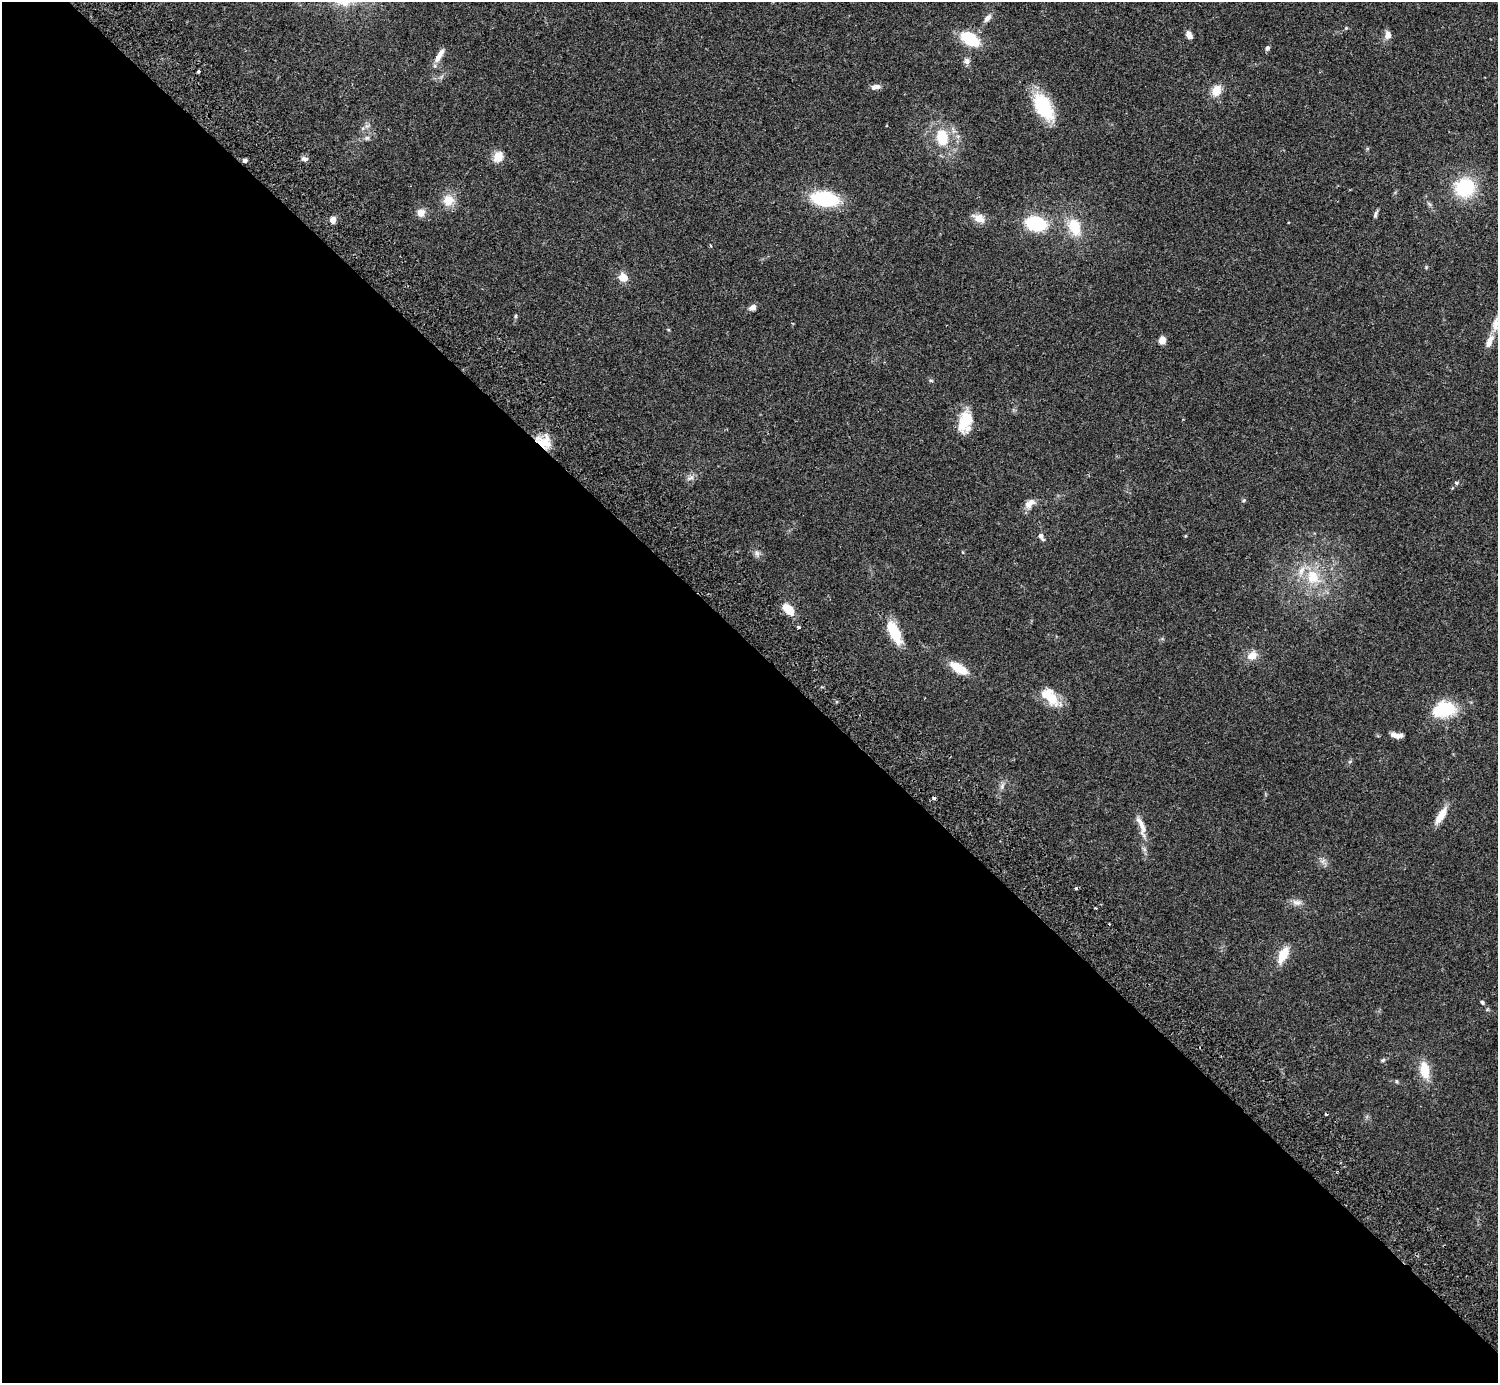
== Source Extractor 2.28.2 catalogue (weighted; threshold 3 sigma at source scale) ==
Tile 9 of 4 x 4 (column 1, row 3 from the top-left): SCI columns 44-1539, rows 1587-2967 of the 6072 x 6073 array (HDU 1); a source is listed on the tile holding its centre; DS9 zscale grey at full resolution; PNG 1500 x 1385 px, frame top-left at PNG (2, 2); no overlay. Shown black and unused: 53% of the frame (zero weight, under 2 of 3 exposures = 3% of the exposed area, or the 3 px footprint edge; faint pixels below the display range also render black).
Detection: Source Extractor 2.28.2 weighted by HDU 2 'WHT'; one run over the whole footprint, this tile lists its part. Background 0.0731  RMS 0.0082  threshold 0.037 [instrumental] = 3 sigma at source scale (4.5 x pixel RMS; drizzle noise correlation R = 1.50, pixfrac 1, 0.05/0.05 arcsec/px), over >= 5 px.
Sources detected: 70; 1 inside a brighter object's white glare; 3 cosmic-ray / hot-pixel residue — not listed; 5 inside a brighter listed object's ellipse — not listed separately; the other 61 listed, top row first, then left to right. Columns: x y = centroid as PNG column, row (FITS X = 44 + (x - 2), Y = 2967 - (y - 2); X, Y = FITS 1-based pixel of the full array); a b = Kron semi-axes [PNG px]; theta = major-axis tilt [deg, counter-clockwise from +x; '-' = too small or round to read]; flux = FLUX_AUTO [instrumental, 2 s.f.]
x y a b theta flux
987 18 12 6 50 4.1
1346 28 5 4 - 0.81
1189 35 9 6 -60 4.2
1388 35 11 8 81 5.2
970 39 18 10 -32 36
1267 48 6 5 - 1.9
439 55 20 7 59 6.9
967 61 8 7 - 3.6
198 71 3 3 - 3.2
876 87 12 6 11 3.8
1216 90 11 9 62 12
1043 107 33 16 -60 44
942 137 21 15 -85 26
367 138 7 6 - 2
498 156 14 12 64 9
304 159 10 5 -10 2.5
245 160 5 5 - 1.9
1465 187 19 19 - 48
825 199 24 13 -9 57
448 200 15 14 - 12
421 213 10 10 - 5.7
1375 214 11 4 73 1.9
979 218 15 9 -27 8.5
333 220 4 4 - 13
1035 223 14 10 -10 67
1075 227 19 12 -69 23
623 277 10 9 - 9.1
752 308 8 6 32 4.2
515 316 5 4 - 1
1496 324 24 12 77 13
1162 340 7 6 - 7.9
931 381 6 4 -2 0.93
966 417 24 13 -59 14
544 442 18 14 -28 15
690 478 12 6 28 3.2
1457 483 4 4 - 2.6
1244 500 6 3 19 0.93
1029 504 15 9 42 6.2
1041 536 8 6 -53 3.4
1185 536 5 3 - 0.67
757 553 10 7 -54 3
1313 577 24 19 -60 28
788 609 13 8 -45 15
798 627 3 3 - 1.9
894 633 27 11 -64 24
1252 655 12 10 36 8.3
959 668 19 9 -32 18
1052 698 20 15 -69 16
1444 709 23 16 11 40
1396 735 15 6 -10 5.3
1002 786 9 6 64 2.8
1441 815 22 8 57 12
1143 828 28 9 -89 8.7
1323 861 9 4 53 2.2
1297 902 14 8 -1 4.7
1095 908 3 2 - 0.84
1283 955 18 8 62 17
1482 1002 5 4 - 1.3
1383 1060 6 5 - 1.4
1425 1070 21 11 -81 16
1396 1081 5 4 - 1
Overlapping masked pixels (flux is a lower limit): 1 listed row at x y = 544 442
Isophote crosses this tile's border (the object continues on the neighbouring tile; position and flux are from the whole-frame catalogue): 1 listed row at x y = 1496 324